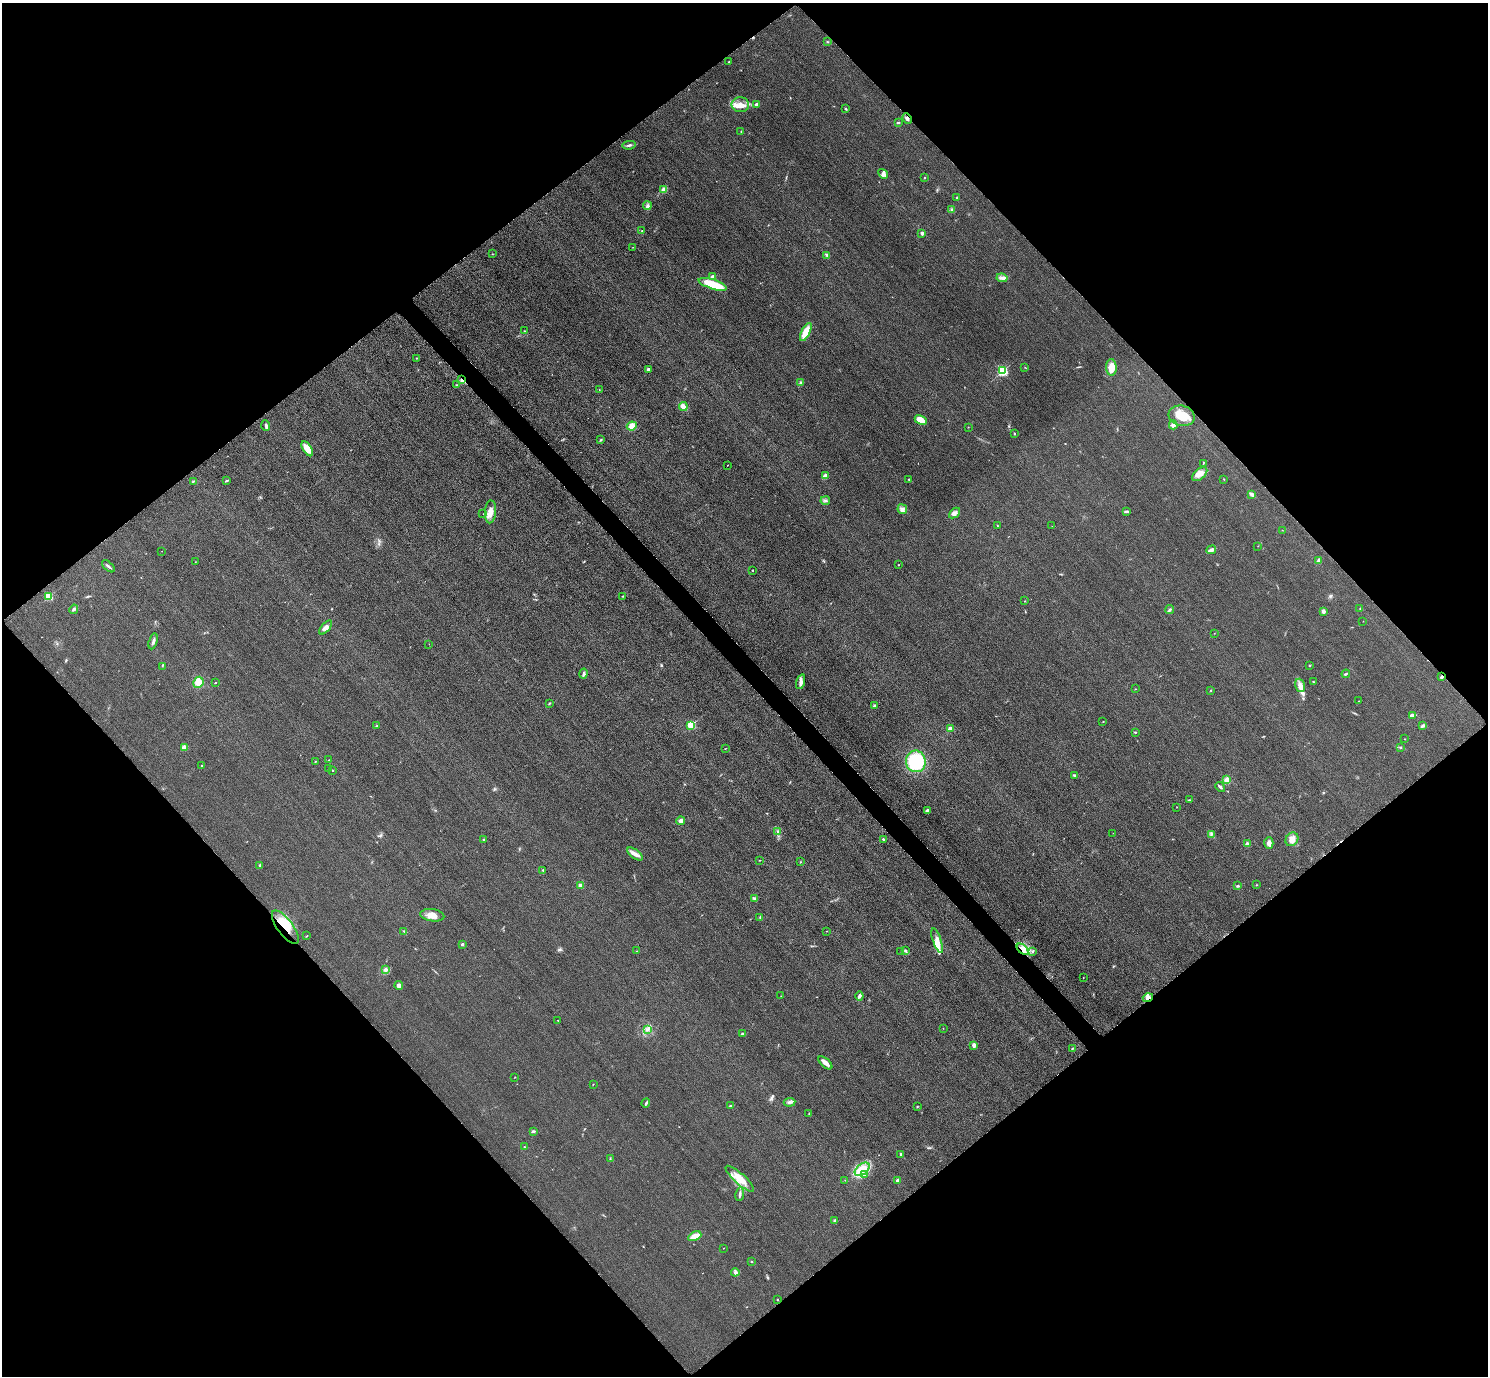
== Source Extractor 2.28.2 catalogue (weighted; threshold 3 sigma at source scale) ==
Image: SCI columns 32-5975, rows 184-5677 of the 6005 x 6003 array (HDU 1 of 3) = the unmasked area's bounding box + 8 px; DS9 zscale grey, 4 x 4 block average (1 PNG px = mean of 4 x 4 image px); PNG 1490 x 1378 px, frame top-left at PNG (2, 3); each listed source drawn as its Kron ellipse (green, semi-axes under 4 px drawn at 4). Shown black and unused: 51% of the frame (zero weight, under 3 of 4 exposures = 3% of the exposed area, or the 3 px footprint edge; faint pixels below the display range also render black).
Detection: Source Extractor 2.28.2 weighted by HDU 2 'WHT'. Background 0.0531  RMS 0.016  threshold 0.0724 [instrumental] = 3 sigma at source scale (4.5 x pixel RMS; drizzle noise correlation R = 1.50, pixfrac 1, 0.05/0.05 arcsec/px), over >= 5 px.
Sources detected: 198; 2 cosmic-ray / hot-pixel residue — neither listed nor drawn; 9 inside a brighter listed object's ellipse — not listed separately; the other 187 listed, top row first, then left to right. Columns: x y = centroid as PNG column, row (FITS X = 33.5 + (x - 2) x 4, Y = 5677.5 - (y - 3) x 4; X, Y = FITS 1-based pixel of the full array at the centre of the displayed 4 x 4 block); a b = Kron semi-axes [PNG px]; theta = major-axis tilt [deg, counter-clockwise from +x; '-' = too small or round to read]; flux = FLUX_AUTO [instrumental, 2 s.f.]
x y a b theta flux
827 42 2 2 - 6
729 61 2 2 - 4.8
757 104 3 2 - 19
740 105 8 7 - 83
846 109 4 2 - 7.9
907 118 6 2 -66 18
898 122 3 2 - 10
741 131 2 2 - 4.7
629 145 6 2 10 20
883 174 5 4 - 35
924 178 2 2 - 5.3
664 190 4 3 - 48
957 197 3 2 - 6.7
647 206 4 3 - 21
952 210 3 3 - 20
642 231 3 2 - 3.7
922 233 2 2 - 92
633 247 2 2 - 2.5
492 254 2 2 - 3.1
827 255 3 2 - 12
713 276 4 3 - 25
1002 278 5 3 - 29
713 284 15 4 -18 320
524 331 2 2 - 5.1
806 332 10 4 63 160
417 358 2 2 - 3.6
1025 367 2 2 - 2.9
1111 367 8 5 -87 94
648 369 2 2 - 47
1002 371 2 2 - 1500
462 380 3 3 - 22
800 383 3 2 - 21
456 385 2 2 - 4.2
599 390 2 2 - 3.5
683 407 4 3 - 58
1182 416 13 10 -15 180
921 420 6 3 -27 140
1173 425 4 3 - 23
266 426 5 2 - 21
632 426 5 4 - 75
968 427 2 2 - 2.5
1014 434 3 2 - 5.8
601 440 2 2 - 4.7
307 449 8 4 -58 120
1203 463 3 2 - 5.4
727 465 2 2 - 2.9
1200 474 9 5 40 60
826 476 4 3 - 26
909 479 2 2 - 4.3
1224 479 2 2 - 4.1
226 480 4 2 - 9.3
193 481 3 2 - 7.7
1251 494 4 2 - 40
825 501 4 2 - 14
902 509 5 4 - 33
1127 511 3 2 - 8.9
490 512 11 5 86 77
954 513 6 4 42 37
483 514 2 2 - 3.3
997 526 2 2 - 2.7
1052 526 2 2 - 1.8
1282 530 2 2 - 2.8
1258 546 2 2 - 2.5
1211 550 5 3 - 33
162 551 2 2 - 1.8
1318 560 4 2 - 24
195 562 2 2 - 2.2
898 565 2 2 - 3.8
108 566 8 2 -41 16
752 570 2 2 - 12
623 596 3 2 - 5.5
48 597 2 2 - 660
1025 601 2 2 - 3.5
1360 608 2 2 - 3.6
74 609 4 3 - 18
1170 610 4 2 - 18
1323 611 3 3 - 23
1363 621 2 2 - 3.4
326 628 8 4 50 39
1214 633 2 2 - 2.6
153 641 8 2 75 24
429 644 2 2 - 2.3
1310 665 2 2 - 6.9
162 666 2 2 - 3.2
584 674 5 2 - 20
1346 674 4 2 - 11
1442 677 4 2 - 13
198 682 6 5 - 100
801 682 8 3 73 34
1313 682 2 2 - 5.4
215 683 2 2 - 4.1
1300 685 7 4 -72 41
1135 689 2 2 - 2.5
1211 690 2 2 - 4.5
1358 701 2 2 - 2.7
549 703 3 2 - 6.7
874 706 2 2 - 65
1413 715 4 3 - 36
1103 722 2 2 - 4.6
691 725 2 2 - 630
376 726 2 2 - 4.3
1422 726 3 2 - 24
950 729 2 2 - 210
1135 732 3 2 - 7.7
1404 739 2 2 - 3.7
1400 747 2 2 - 6.6
184 748 3 3 - 48
725 749 2 2 - 4.1
329 760 2 2 - 3.9
315 761 2 2 - 4.5
916 761 11 10 - 580
202 765 2 2 - 4.9
329 768 2 2 - 5.7
332 770 2 2 - 4.2
1074 775 3 2 - 10
1227 780 3 3 - 59
1220 787 5 2 - 17
1189 800 3 2 - 8.6
1177 807 2 2 - 2.7
927 811 4 2 - 11
681 821 4 4 - 34
778 832 4 2 - 12
1113 833 2 2 - 1.8
1212 834 2 2 - 11
883 839 2 2 - 12
1292 839 7 6 - 65
483 840 3 2 - 9.7
1269 843 6 4 88 40
1247 844 3 3 - 35
635 854 9 4 -37 46
760 860 2 2 - 3.7
800 862 2 2 - 6.2
260 866 3 2 - 9.8
543 870 3 2 - 7.8
581 885 2 2 - 160
1257 885 2 2 - 3.4
1238 886 3 2 - 8
754 899 4 2 - 13
432 915 12 6 -8 79
760 918 2 2 - 5.5
285 927 20 8 -53 230
404 931 2 2 - 3.7
826 931 2 2 - 2.8
307 935 2 2 - 4.7
937 941 13 4 -72 64
462 944 2 2 - 15
1023 949 7 4 -43 61
637 951 2 2 - 2.9
901 951 2 2 - 3.5
905 951 4 2 - 13
1033 951 2 2 - 5.9
385 970 4 3 - 19
1083 978 2 2 - 3.4
399 986 4 4 - 39
781 996 2 2 - 2.7
859 996 4 4 - 20
1148 998 5 3 - 30
558 1020 2 2 - 4.4
943 1028 2 2 - 3
647 1029 3 3 - 19
743 1034 4 2 - 10
974 1045 3 3 - 35
1072 1049 2 2 - 5.4
825 1063 8 3 -42 59
514 1077 2 2 - 2.4
593 1084 2 2 - 3.9
789 1102 6 2 7 17
646 1103 4 2 - 18
730 1106 2 2 - 25
917 1107 3 2 - 5.1
809 1113 2 2 - 6.3
533 1131 3 2 - 14
524 1147 2 2 - 5.2
901 1154 2 2 - 49
610 1158 2 2 - 4.6
862 1169 8 5 38 160
865 1174 3 2 - 9.6
740 1179 18 5 -42 140
845 1180 2 2 - 2.1
897 1180 3 2 - 20
740 1194 7 2 81 23
834 1220 3 2 - 8.9
695 1236 7 4 26 80
723 1248 2 2 - 2
751 1261 2 2 - 5.8
735 1272 4 3 - 18
777 1300 2 2 - 6
Overlapping masked pixels (flux is a lower limit): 6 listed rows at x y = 907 118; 462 380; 1442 677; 285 927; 1023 949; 1148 998
Diffuse or blended objects may show on this block-average render without a row.